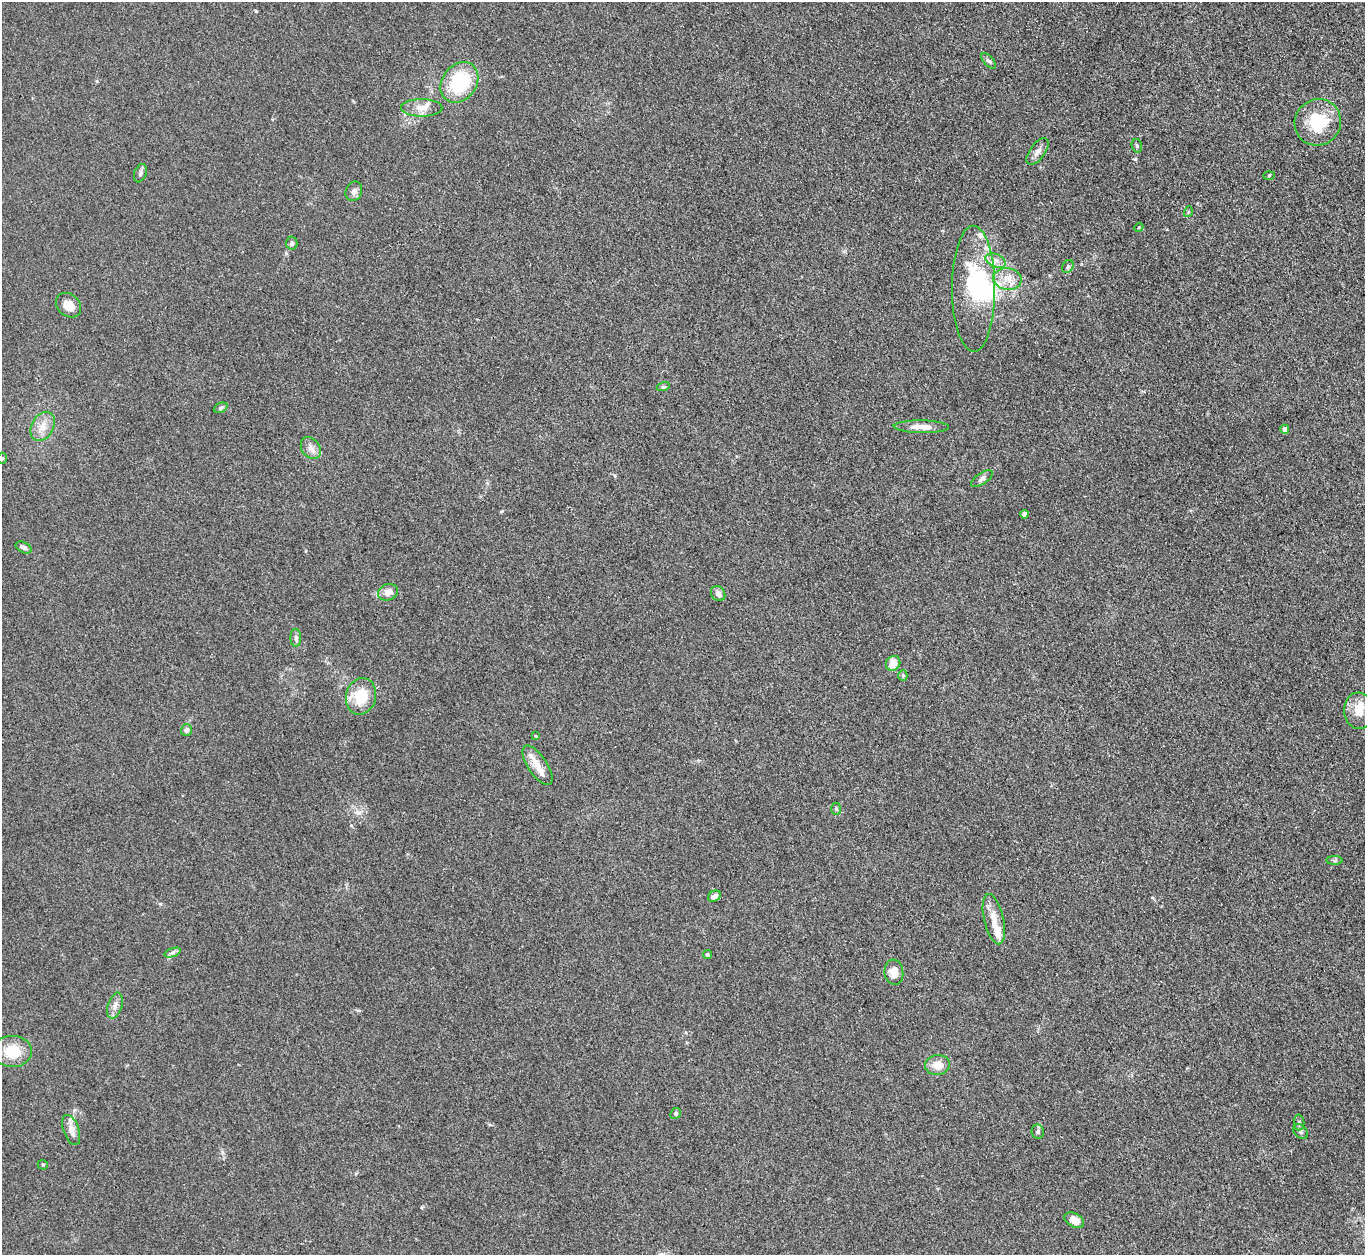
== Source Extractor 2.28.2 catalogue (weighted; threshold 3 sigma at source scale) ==
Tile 10 of 4 x 4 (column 2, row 3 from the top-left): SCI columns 1365-2727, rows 1403-2655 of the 5454 x 5440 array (HDU 1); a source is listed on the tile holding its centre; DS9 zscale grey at full resolution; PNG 1367 x 1257 px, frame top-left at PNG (2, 2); each listed source drawn as its Kron ellipse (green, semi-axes under 4 px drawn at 4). Shown black and unused: <1% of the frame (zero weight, under 3 of 4 exposures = <1% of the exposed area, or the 3 px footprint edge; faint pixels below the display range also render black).
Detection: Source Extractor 2.28.2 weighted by HDU 2 'WHT'; one run over the whole footprint, this tile lists its part. Background 0.0587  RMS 0.0052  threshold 0.0233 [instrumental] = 3 sigma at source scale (4.5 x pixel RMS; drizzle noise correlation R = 1.50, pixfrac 1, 0.05/0.05 arcsec/px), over >= 5 px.
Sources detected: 63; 2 inside a brighter object's white glare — neither listed nor drawn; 7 inside a brighter listed object's ellipse — not listed separately; the other 54 listed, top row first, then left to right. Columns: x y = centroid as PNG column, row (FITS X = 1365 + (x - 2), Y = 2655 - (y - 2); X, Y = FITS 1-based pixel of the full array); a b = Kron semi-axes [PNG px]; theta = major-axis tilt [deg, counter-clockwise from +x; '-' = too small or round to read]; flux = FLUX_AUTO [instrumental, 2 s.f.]
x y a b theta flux
988 61 9 5 -47 1.3
459 82 22 17 53 32
422 108 20 8 0 5.3
1318 122 24 23 - 23
1137 146 7 5 -75 0.97
1037 151 15 7 53 3.1
140 173 9 6 69 1.5
1269 175 5 3 - 0.54
354 191 10 8 67 2.3
1188 212 5 3 - 0.6
1139 227 5 3 - 0.48
292 243 6 6 - 1.3
996 260 10 6 -22 2.8
1068 266 7 5 54 0.88
1007 279 14 10 -9 6
974 289 63 21 -90 42
69 305 14 11 -42 6.2
663 387 6 4 17 0.8
221 408 7 4 25 1.1
43 426 15 11 61 6
921 427 28 6 -1 5.5
1285 429 4 4 - 3.1
311 448 12 9 -53 3.2
2 458 5 4 - 0.78
982 479 12 5 33 1.8
1024 514 4 4 - 3.6
24 547 8 5 -26 1.9
388 592 10 8 20 4.4
718 593 8 6 -53 2.6
296 638 9 5 -88 1.4
893 663 8 7 - 5.6
903 675 5 4 - 0.81
361 696 18 15 76 15
1359 711 18 15 -86 8
186 730 6 5 - 2
536 736 3 3 - 0.45
538 765 23 9 -56 6.8
836 809 6 5 - 0.86
1335 860 8 4 0 1
714 896 7 5 30 2.8
994 919 26 9 -77 7.5
173 953 9 4 19 1.2
707 954 4 4 - 0.9
894 972 12 9 -83 5.9
115 1006 13 7 73 2.9
12 1051 20 15 0 13
937 1065 12 10 8 5.7
676 1113 6 5 - 0.82
1299 1123 8 5 -87 1.2
71 1130 16 7 -70 4.5
1038 1132 7 6 - 1.1
1301 1132 8 6 -47 1.2
43 1165 5 5 - 0.63
1074 1220 11 7 -28 5.7
Isophote crosses this tile's border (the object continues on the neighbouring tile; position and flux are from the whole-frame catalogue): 1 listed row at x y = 2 458
Unlisted compact peaks at least as high as the median listed source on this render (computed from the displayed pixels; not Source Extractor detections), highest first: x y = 256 11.